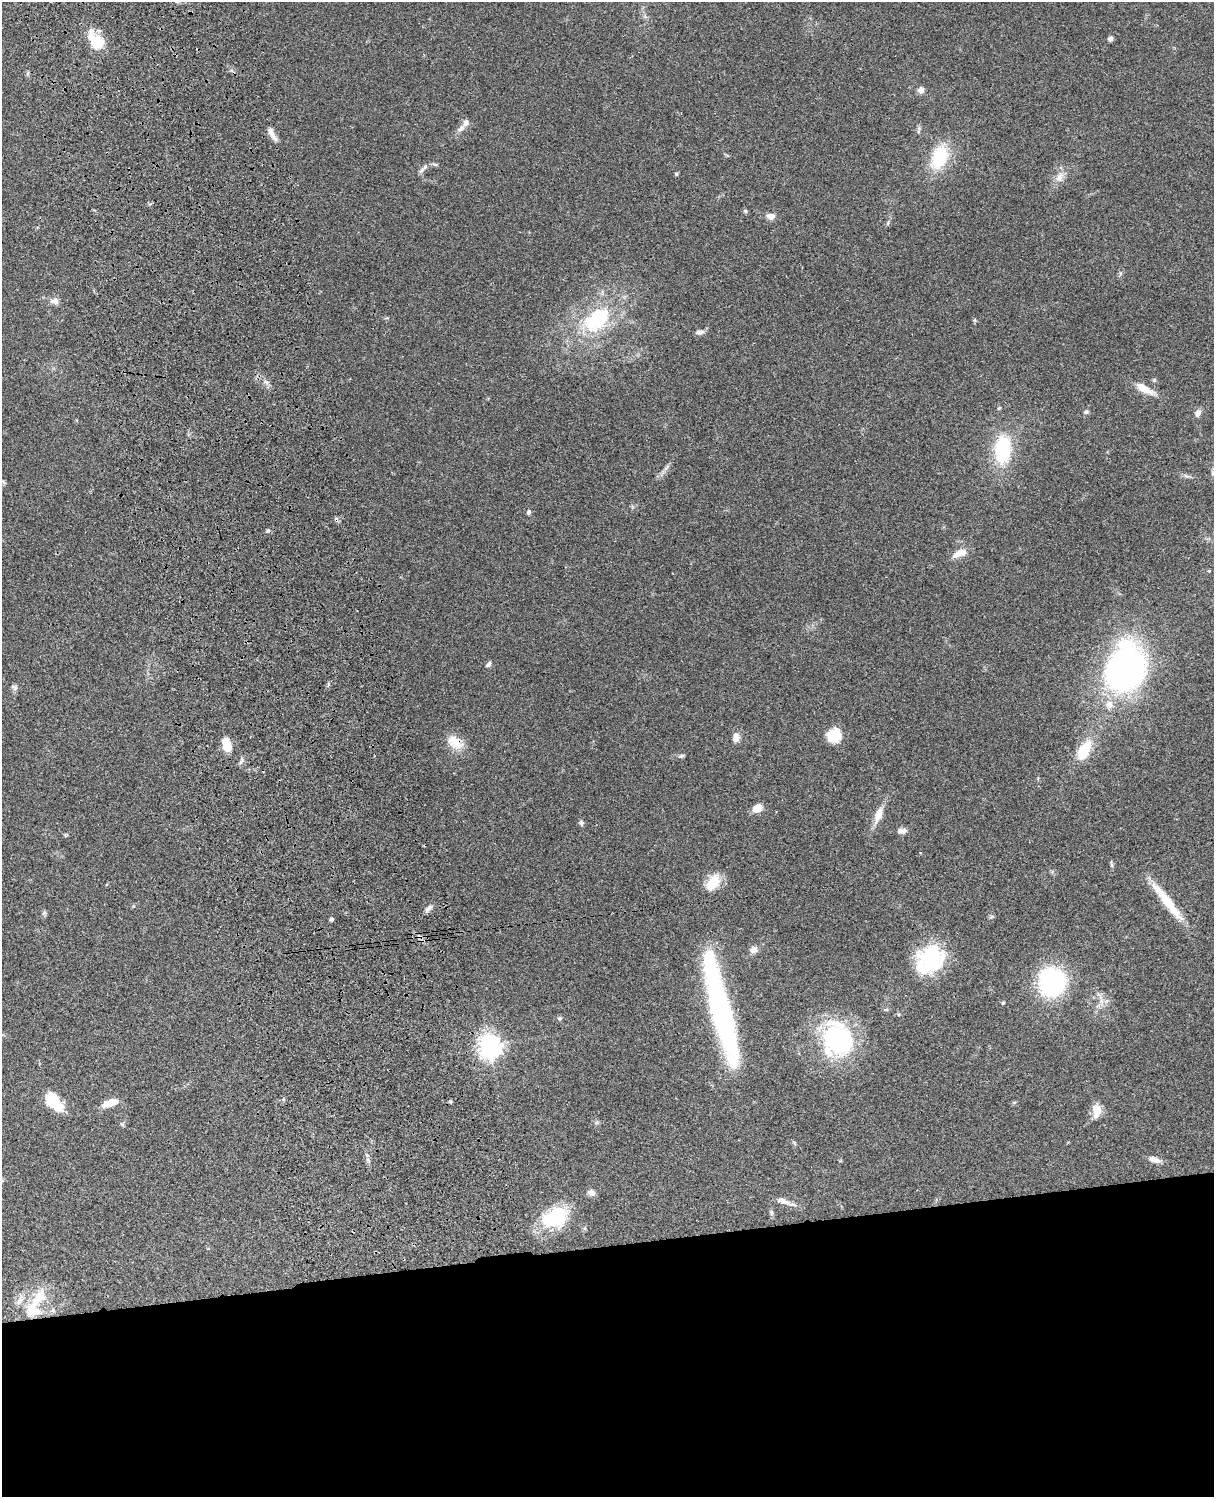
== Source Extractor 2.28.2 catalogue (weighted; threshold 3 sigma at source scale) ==
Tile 11 of 4 x 3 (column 3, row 3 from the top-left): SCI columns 2546-3757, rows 278-1772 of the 5088 x 4927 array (HDU 1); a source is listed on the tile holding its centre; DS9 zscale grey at full resolution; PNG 1216 x 1499 px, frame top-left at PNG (2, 2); no overlay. Shown black and unused: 17% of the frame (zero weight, under 3 of 4 exposures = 6% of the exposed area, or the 3 px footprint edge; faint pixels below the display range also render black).
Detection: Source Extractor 2.28.2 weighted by HDU 2 'WHT'; one run over the whole footprint, this tile lists its part. Background 0.0799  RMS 0.0058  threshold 0.0261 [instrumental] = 3 sigma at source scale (4.5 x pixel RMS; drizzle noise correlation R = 1.50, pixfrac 1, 0.05/0.05 arcsec/px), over >= 5 px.
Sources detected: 76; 1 cosmic-ray / hot-pixel residue — not listed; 7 inside a brighter listed object's ellipse — not listed separately; the other 68 listed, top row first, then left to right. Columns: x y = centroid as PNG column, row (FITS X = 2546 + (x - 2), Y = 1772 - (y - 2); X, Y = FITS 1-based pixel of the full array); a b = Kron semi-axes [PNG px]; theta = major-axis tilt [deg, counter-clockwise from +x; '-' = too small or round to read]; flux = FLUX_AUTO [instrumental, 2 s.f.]
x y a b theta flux
1110 39 6 5 - 1.6
98 43 19 16 -26 13
921 90 7 7 - 3
461 128 11 7 38 2.9
918 130 13 2 73 0.82
272 134 19 6 -62 4
940 157 24 16 67 30
435 164 8 4 -9 1
425 167 8 6 69 1.6
676 174 5 4 - 0.72
1060 177 15 10 67 4.9
745 211 6 5 - 0.87
770 216 11 7 -7 3.5
888 223 6 3 71 0.77
1121 273 6 4 90 0.95
54 301 13 9 1 3.2
597 320 45 27 42 46
699 332 12 5 6 2.2
266 382 8 5 -44 1.7
1144 389 25 8 -31 8.1
999 408 5 4 - 0.58
1086 412 6 5 - 1.1
1198 413 9 7 63 2.8
1003 450 29 16 87 38
666 468 10 5 54 1.8
1186 476 11 3 -11 1.3
529 512 7 5 89 1.2
268 530 5 4 - 0.83
958 554 17 9 39 4.8
1209 571 4 3 - 0.69
488 664 9 5 46 1.5
1126 669 33 25 72 260
14 687 10 7 -31 1.5
1109 705 8 8 - 4.6
834 735 15 14 - 12
736 738 12 8 80 3.5
455 742 24 14 -39 9.6
227 745 13 8 -76 12
1084 750 24 13 60 17
682 756 8 5 26 1.1
757 808 9 7 26 8.2
878 815 24 9 71 6.9
581 823 8 6 -76 1.4
902 831 13 7 7 2.5
1111 865 8 4 -81 0.99
713 883 17 10 56 15
1167 902 57 9 -52 19
429 908 12 5 37 2
44 913 7 4 19 0.87
331 919 4 4 - 1.3
753 950 9 8 - 3.3
932 959 32 30 -64 41
1052 982 16 15 - 130
1003 1003 5 4 - 0.66
721 1009 110 16 -76 160
560 1018 6 6 - 1.1
837 1039 38 33 -75 69
489 1046 8 7 - 500
53 1102 17 9 -50 30
450 1102 4 4 - 0.91
110 1103 17 7 17 8.1
1097 1111 16 10 90 7.2
122 1124 7 4 -19 0.79
1154 1160 16 6 -17 3.5
591 1193 10 8 -28 2.6
784 1201 20 7 -20 4.5
555 1217 32 22 25 34
33 1310 26 19 -17 18
Overlapping masked pixels (flux is a lower limit): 2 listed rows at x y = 455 742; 721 1009